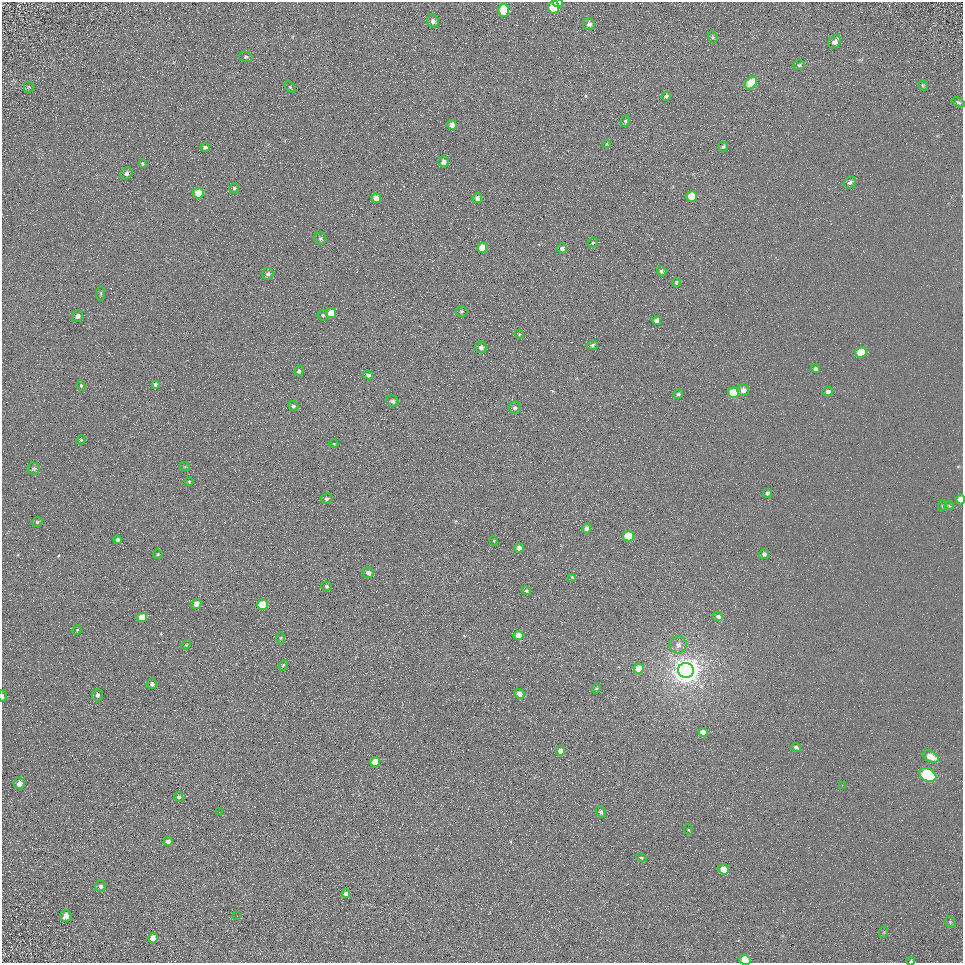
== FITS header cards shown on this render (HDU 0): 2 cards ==
NAXIS1  =                  961
NAXIS2  =                  961

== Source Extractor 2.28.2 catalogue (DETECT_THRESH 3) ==
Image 961 x 961 px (HDU 0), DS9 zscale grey, 1 PNG px = 1 image px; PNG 965 x 965 px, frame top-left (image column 1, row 961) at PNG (2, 2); each listed source drawn as its Kron ellipse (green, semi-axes under 4 px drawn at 4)
Background 5.06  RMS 7.7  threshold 23.1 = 3 sigma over >= 5 px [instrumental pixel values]
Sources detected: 121; all 121 listed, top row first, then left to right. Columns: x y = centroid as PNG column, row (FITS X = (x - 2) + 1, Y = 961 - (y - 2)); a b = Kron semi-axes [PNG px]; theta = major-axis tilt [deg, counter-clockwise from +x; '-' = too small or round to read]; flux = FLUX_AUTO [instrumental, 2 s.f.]
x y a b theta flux
558 3 5 3 - 1900
554 7 6 5 - 15000
504 10 6 5 - 19000
433 21 6 6 - 2100
589 24 6 6 - 2000
713 37 6 4 -69 760
834 42 7 5 44 2400
246 57 7 5 -15 980
799 65 6 5 - 820
751 83 7 5 49 16000
923 85 5 4 - 680
29 87 5 5 - 670
290 87 6 4 -46 710
666 96 5 4 - 1200
959 102 6 4 -35 860
625 121 5 4 - 840
452 125 5 4 - 4800
606 144 4 2 - 380
205 147 4 3 - 1100
723 147 5 5 - 920
443 162 5 5 - 2900
142 164 4 3 - 560
126 173 6 6 - 1500
850 182 7 5 40 1500
234 188 5 4 - 970
198 193 5 5 - 11000
692 196 5 5 - 17000
376 198 5 4 - 4500
477 198 5 5 - 2900
321 239 6 5 - 1100
593 242 5 4 - 690
482 248 5 5 - 11000
562 248 5 5 - 1900
661 271 5 4 - 1300
268 274 6 5 - 1500
676 282 4 3 - 750
101 294 7 3 83 700
461 312 6 5 - 930
331 313 5 5 - 7700
323 315 5 5 - 880
78 316 6 5 - 2100
657 320 4 4 - 3300
519 334 5 4 - 520
592 345 5 4 - 1300
481 347 6 5 - 1800
861 352 6 5 - 11000
815 368 4 3 - 1300
299 371 5 4 - 1100
368 375 5 4 - 1400
155 384 4 4 - 1100
81 385 5 4 - 790
743 390 5 5 - 3500
828 391 5 4 - 1900
733 393 5 5 - 21000
678 394 5 4 - 1300
392 401 6 5 - 1900
293 406 5 4 - 1400
515 408 6 6 - 1300
81 440 5 4 - 600
334 444 4 3 - 370
185 467 5 3 - 450
34 468 6 6 - 1000
189 482 4 4 - 520
767 493 4 4 - 1600
326 499 6 5 - 1200
960 500 5 4 - 4800
942 506 5 3 - 540
949 506 4 4 - 530
37 522 6 4 28 820
586 528 5 4 - 2100
628 536 5 5 - 19000
118 540 4 4 - 1500
494 541 5 3 - 420
519 548 4 4 - 2900
158 554 5 5 - 760
764 554 5 5 - 1600
368 573 6 5 - 2700
572 577 4 3 - 430
326 586 5 5 - 980
526 591 5 4 - 750
196 604 5 5 - 5600
262 605 5 5 - 15000
718 616 5 4 - 1400
142 617 5 4 - 7500
77 630 5 4 - 540
519 635 5 4 - 5600
281 638 6 4 89 640
186 645 5 4 - 530
678 645 9 8 - 2800
283 665 5 4 - 670
639 668 5 5 - 11000
686 670 8 7 - 810000
152 684 5 5 - 1400
596 688 5 4 - 700
519 694 5 4 - 3800
97 695 6 5 - 1300
2 696 6 2 -85 630
703 732 5 4 - 3600
796 747 5 4 - 1200
561 751 5 4 - 4500
931 757 8 5 -27 7000
375 762 5 5 - 13000
928 775 9 6 -28 60000
19 783 6 5 - 3300
842 785 2 2 - 310
179 797 5 4 - 930
219 812 2 2 - 340
601 812 6 4 -62 1100
689 830 5 3 - 340
168 841 4 4 - 2200
641 858 5 4 - 780
724 869 6 5 - 7000
100 886 6 5 - 1300
346 894 4 4 - 2200
66 916 6 5 - 3300
237 916 2 2 - 190
950 922 6 5 - 730
884 932 6 3 72 600
153 938 5 5 - 3300
745 960 6 5 - 11000
911 961 4 3 - 710
At the frame edge (FLAGS 8, measured only in part): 5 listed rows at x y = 558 3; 960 500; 2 696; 745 960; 911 961